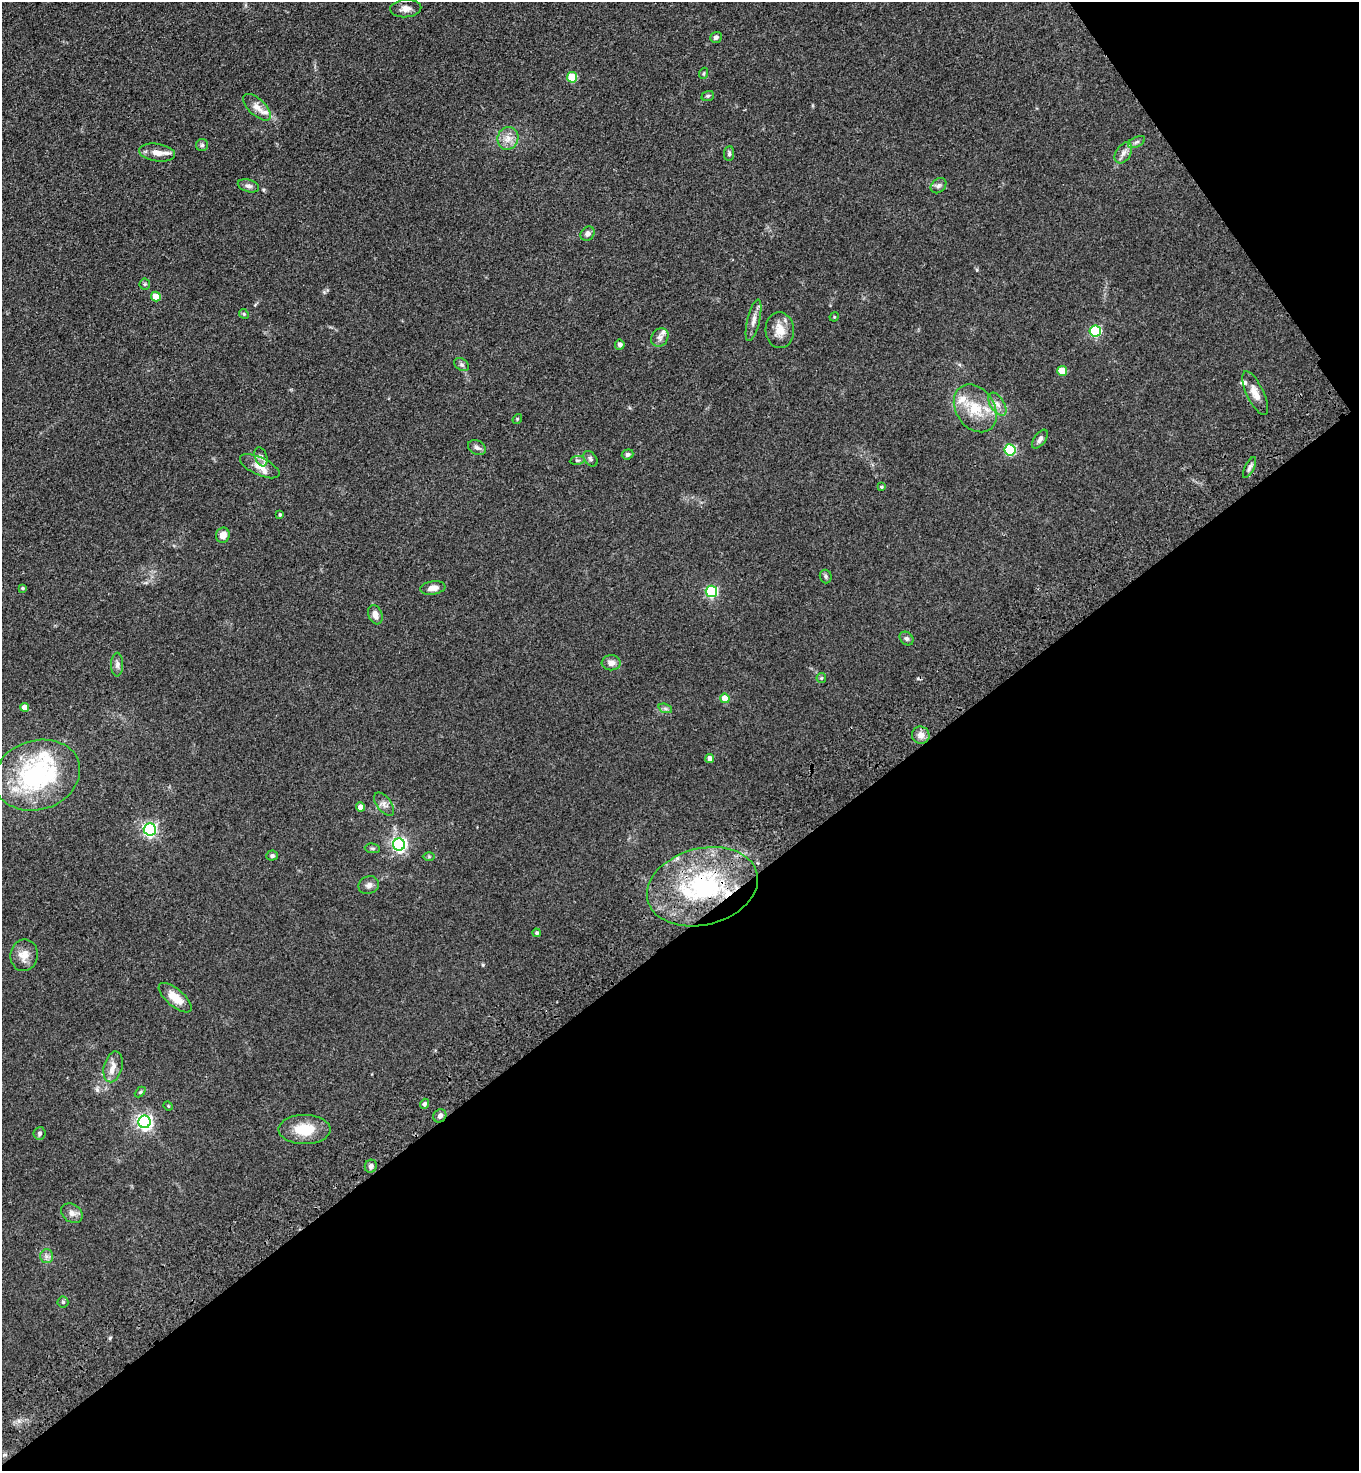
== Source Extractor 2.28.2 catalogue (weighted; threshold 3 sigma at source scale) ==
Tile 12 of 4 x 4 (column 4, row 3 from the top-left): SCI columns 4444-5800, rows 1569-3037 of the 6036 x 6074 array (HDU 1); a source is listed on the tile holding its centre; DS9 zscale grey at full resolution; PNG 1361 x 1473 px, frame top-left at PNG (2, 2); each listed source drawn as its Kron ellipse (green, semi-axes under 4 px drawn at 4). Shown black and unused: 40% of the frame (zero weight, under 3 of 4 exposures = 6% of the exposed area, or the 3 px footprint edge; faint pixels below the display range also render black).
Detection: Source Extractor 2.28.2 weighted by HDU 2 'WHT'; one run over the whole footprint, this tile lists its part. Background 0.0845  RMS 0.0065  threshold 0.0292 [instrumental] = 3 sigma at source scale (4.5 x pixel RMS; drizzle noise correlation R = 1.50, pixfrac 1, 0.05/0.05 arcsec/px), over >= 5 px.
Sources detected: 88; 7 inside a brighter listed object's ellipse — not listed separately; the other 81 listed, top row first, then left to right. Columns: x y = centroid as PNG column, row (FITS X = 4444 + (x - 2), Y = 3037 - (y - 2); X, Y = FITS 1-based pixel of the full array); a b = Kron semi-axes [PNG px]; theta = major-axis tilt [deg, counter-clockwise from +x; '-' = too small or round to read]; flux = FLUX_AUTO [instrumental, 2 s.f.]
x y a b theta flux
406 9 15 8 4 4.5
716 37 6 5 - 1.8
704 73 5 3 - 0.72
572 77 5 5 - 22
708 96 6 5 - 1.1
257 107 17 8 -43 5.3
508 138 11 10 - 5.4
1136 142 9 5 26 1.6
202 145 6 6 - 1.2
157 152 18 8 -8 6.6
1123 153 11 7 58 3.3
729 154 7 5 85 1.3
248 186 11 6 -16 2.1
938 186 9 6 44 1.9
588 234 8 6 46 2.5
145 284 5 5 - 0.95
156 297 5 4 - 14
244 314 5 4 - 0.8
834 317 5 4 - 0.6
754 320 21 6 76 4.3
780 330 18 14 -85 9.2
1095 331 5 5 - 58
660 337 10 8 54 2.7
620 345 5 4 - 2.8
462 364 8 5 -35 1.4
1062 371 5 5 - 12
1255 393 24 8 -64 7
997 404 13 7 -56 3.9
975 408 26 19 -56 20
517 419 5 4 - 0.69
1040 439 11 5 54 2.3
477 447 9 6 -31 2.2
1010 450 5 5 - 63
628 454 6 5 - 1.4
261 457 10 6 -69 2.3
590 459 9 6 -53 1.5
577 460 7 4 7 1
260 466 21 9 -25 6.7
1249 467 11 5 64 2.1
881 487 4 3 - 0.84
280 515 4 3 - 0.84
223 535 7 6 - 5.5
826 576 7 6 - 1.3
23 588 4 3 - 0.9
433 588 12 6 9 4.1
711 591 6 5 - 80
375 615 10 7 -69 4.5
906 638 7 6 - 1.6
611 663 9 7 -2 3.3
117 665 12 6 90 2.4
821 678 5 5 - 0.78
725 698 5 4 - 13
24 707 4 4 - 6.1
665 708 7 4 -19 1.3
921 735 9 8 - 4.6
710 758 4 4 - 5
37 775 44 34 18 84
384 804 13 7 -52 3.1
360 807 4 4 - 4.4
150 829 6 6 - 140
399 845 6 6 - 170
372 848 7 5 -6 1.1
272 856 5 5 - 1.3
429 857 6 4 0 0.78
369 885 10 8 21 2.7
702 887 56 38 15 89
537 933 4 4 - 1.1
24 955 16 13 82 7.6
175 998 20 8 -40 9.2
113 1067 16 9 75 5.7
140 1092 6 4 44 0.85
424 1104 5 4 - 1.6
168 1106 5 4 - 0.61
440 1116 7 6 - 2
144 1122 6 6 - 190
304 1129 26 14 0 17
40 1133 6 6 - 1.4
371 1166 6 6 - 2.3
72 1213 11 9 -35 3.5
47 1256 7 6 - 2
63 1302 5 5 - 1.1
Overlapping masked pixels (flux is a lower limit): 1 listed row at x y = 702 887